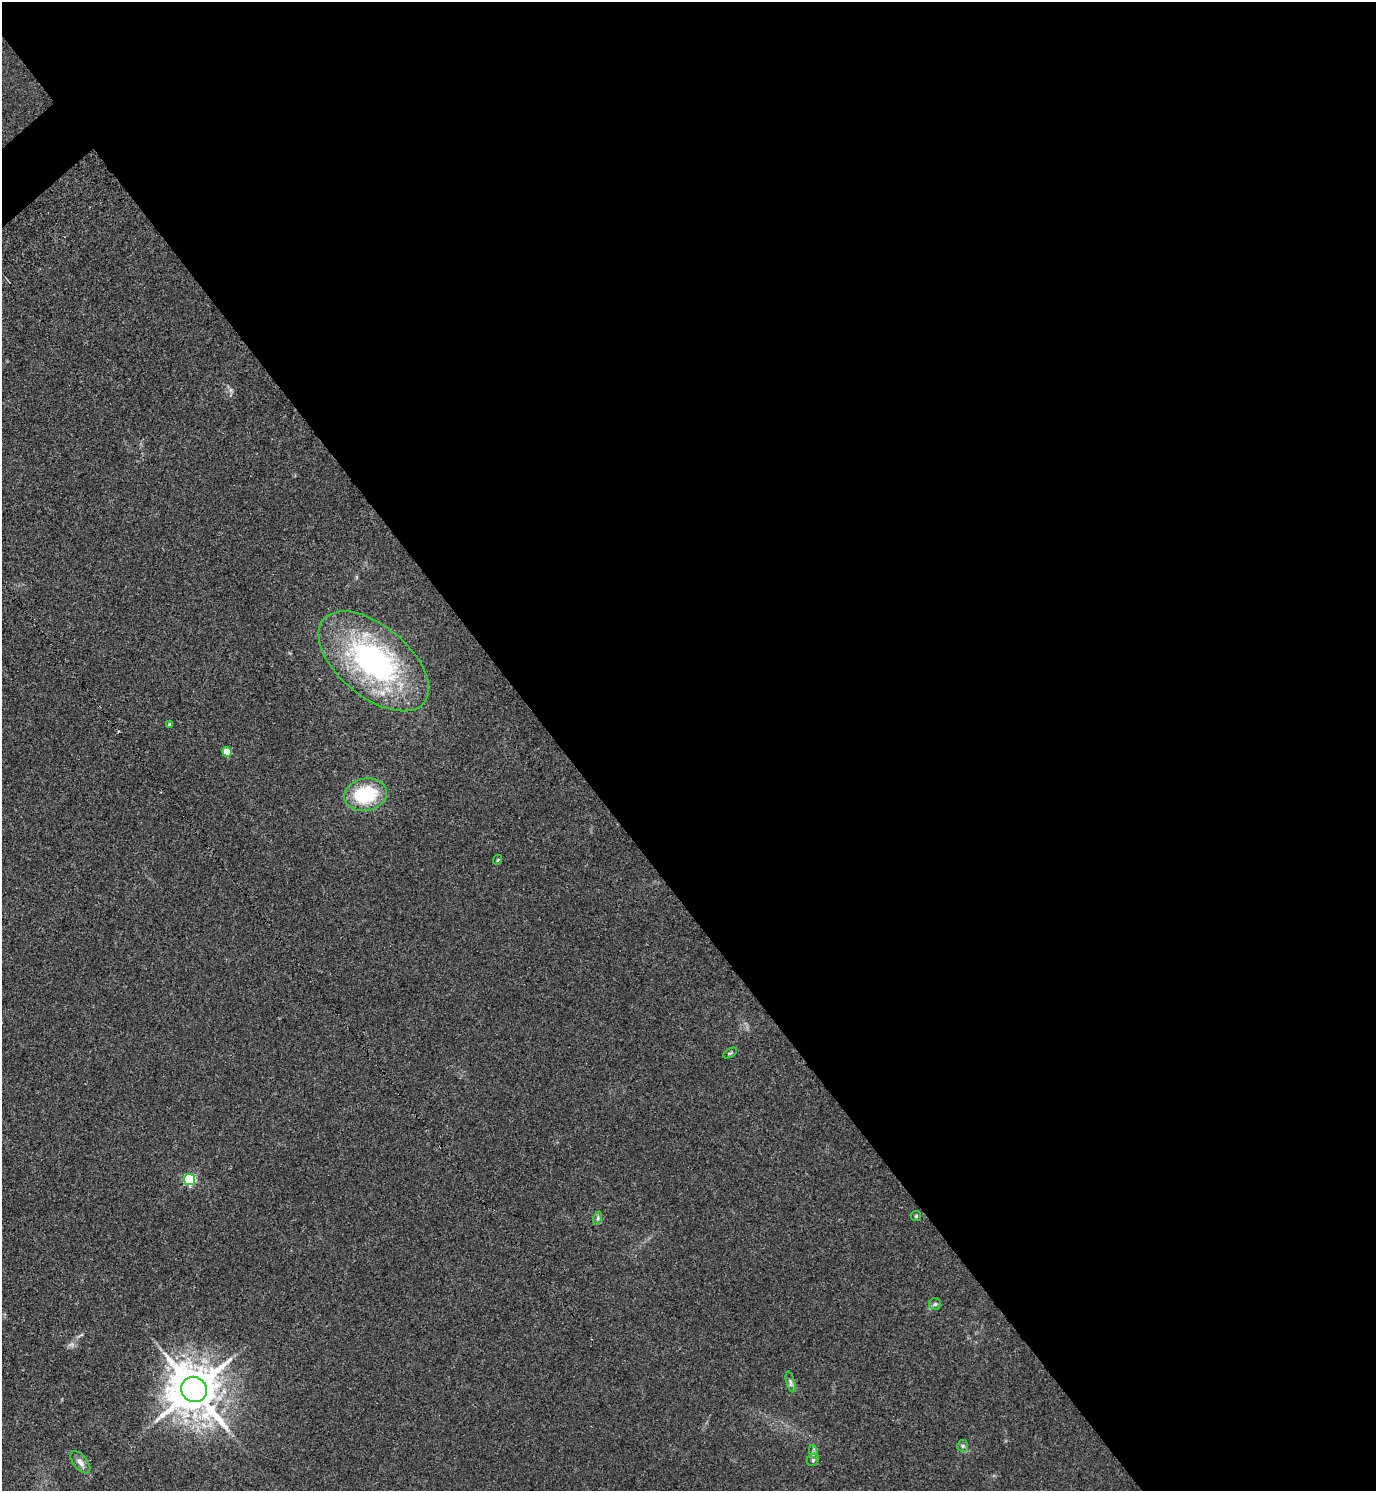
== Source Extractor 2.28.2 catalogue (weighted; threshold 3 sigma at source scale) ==
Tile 8 of 4 x 4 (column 4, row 2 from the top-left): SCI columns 4424-5797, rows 3023-4511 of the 5992 x 6003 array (HDU 1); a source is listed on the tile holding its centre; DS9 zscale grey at full resolution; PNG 1378 x 1493 px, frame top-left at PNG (2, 2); each listed source drawn as its Kron ellipse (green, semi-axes under 4 px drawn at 4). Shown black and unused: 60% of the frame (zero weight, under 3 of 5 exposures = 3% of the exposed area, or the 3 px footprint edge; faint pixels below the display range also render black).
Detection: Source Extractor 2.28.2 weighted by HDU 2 'WHT'; one run over the whole footprint, this tile lists its part. Background 0.0162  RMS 0.0029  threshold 0.0131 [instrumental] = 3 sigma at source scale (4.5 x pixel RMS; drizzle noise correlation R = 1.50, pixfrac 1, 0.05/0.05 arcsec/px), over >= 5 px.
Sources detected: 17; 1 cosmic-ray / hot-pixel residue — neither listed nor drawn; the other 16 listed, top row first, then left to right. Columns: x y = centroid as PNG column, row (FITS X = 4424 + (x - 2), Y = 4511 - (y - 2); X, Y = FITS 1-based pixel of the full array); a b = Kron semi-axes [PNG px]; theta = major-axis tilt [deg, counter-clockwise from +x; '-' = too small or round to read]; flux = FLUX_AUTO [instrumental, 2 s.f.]
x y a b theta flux
374 661 65 35 -40 66
170 725 4 3 - 0.8
227 752 5 4 - 5
365 795 22 16 10 17
497 860 5 3 - 0.28
730 1053 8 3 31 0.37
189 1180 5 5 - 28
916 1216 5 5 - 0.39
598 1218 7 4 72 0.55
935 1304 6 6 - 0.57
791 1382 11 3 -75 0.7
194 1389 13 12 - 1400
963 1446 6 5 - 0.55
814 1452 7 4 -72 0.66
813 1460 6 5 - 0.62
80 1462 13 7 -50 1.6